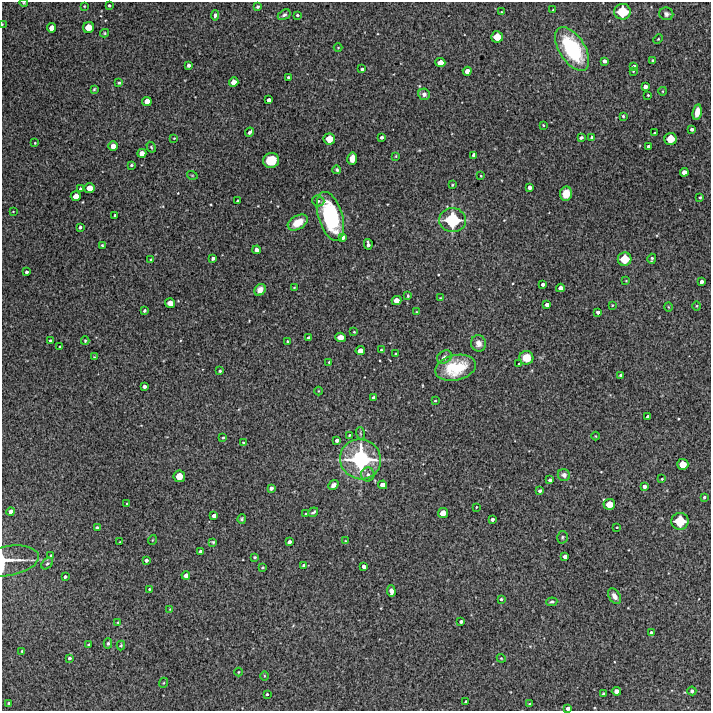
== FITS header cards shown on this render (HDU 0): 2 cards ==
NAXIS1  =                  709 /FITS: X Dimension
NAXIS2  =                  709 /FITS: Y Dimension

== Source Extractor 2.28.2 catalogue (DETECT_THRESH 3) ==
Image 709 x 709 px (HDU 0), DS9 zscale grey, 1 PNG px = 1 image px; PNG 713 x 713 px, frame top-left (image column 1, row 709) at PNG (2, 2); each listed source drawn as its Kron ellipse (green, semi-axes under 4 px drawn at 4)
Background 5430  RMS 270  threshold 803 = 3 sigma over >= 5 px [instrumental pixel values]
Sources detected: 204; all 204 listed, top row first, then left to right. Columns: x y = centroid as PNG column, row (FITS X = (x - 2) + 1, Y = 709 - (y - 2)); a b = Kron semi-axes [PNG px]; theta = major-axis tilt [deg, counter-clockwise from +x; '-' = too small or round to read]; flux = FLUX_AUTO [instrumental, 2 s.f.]
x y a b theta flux
24 3 4 3 - 1.5e+04
109 5 3 3 - 2.9e+04
84 6 3 2 - 1.1e+04
258 7 3 3 - 2.4e+04
553 10 3 3 - 1.5e+04
501 12 2 2 - 1.1e+04
623 12 8 7 - 5.6e+05
666 14 7 6 - 5.3e+04
215 15 5 3 - 3.6e+04
284 15 7 4 31 3.6e+04
297 15 4 3 - 2.5e+04
2 24 3 2 - 1.1e+04
88 27 5 5 - 2.3e+05
52 28 4 4 - 1.3e+05
105 33 4 4 - 2.0e+04
497 37 6 5 - 2.6e+05
658 39 5 3 - 1.6e+04
338 48 4 3 - 1.4e+04
572 49 24 13 -58 1.5e+06
604 61 4 3 - 5.5e+04
653 61 3 3 - 3.6e+04
440 63 5 4 - 1.5e+05
189 65 4 3 - 5.0e+04
634 66 3 3 - 3.5e+04
362 69 3 3 - 2.8e+04
467 71 4 4 - 1.1e+05
633 71 2 2 - 1.4e+04
288 77 3 3 - 2.3e+04
234 82 5 4 - 1.3e+05
119 83 3 3 - 2.3e+04
645 87 4 4 - 7.0e+04
94 89 4 3 - 2.0e+04
663 91 4 3 - 1.5e+04
424 94 6 5 - 5.2e+04
648 95 3 3 - 1.7e+04
269 100 4 4 - 7.7e+04
147 101 5 4 - 1.3e+05
697 112 8 4 80 1.8e+05
623 116 3 3 - 1.8e+04
543 125 3 2 - 1.3e+04
692 129 3 3 - 4.3e+04
250 132 5 3 - 4.6e+04
654 133 3 2 - 1.7e+04
381 137 3 3 - 4.2e+04
592 137 3 3 - 2.8e+04
174 138 4 3 - 1.2e+04
581 138 4 3 - 3.3e+04
329 139 6 5 - 2.6e+05
671 139 6 6 - 3.1e+05
35 143 3 2 - 1.4e+04
113 146 5 4 - 1.4e+05
648 146 3 3 - 4.6e+04
151 147 6 4 -60 2.1e+04
142 153 4 4 - 1.1e+05
474 155 4 4 - 6.5e+04
396 156 4 2 - 1.4e+04
352 158 6 5 - 1.5e+05
271 160 8 7 - 4.4e+05
131 165 3 3 - 2.5e+04
337 170 4 4 - 3.1e+04
684 172 4 4 - 9.8e+04
192 175 5 3 - 1.7e+04
481 176 3 2 - 1.4e+04
452 185 3 2 - 1.7e+04
529 187 4 4 - 7.3e+04
90 188 5 5 - 1.9e+05
80 189 3 3 - 2.7e+04
566 194 7 6 - 2.5e+05
76 196 5 5 - 1.6e+05
700 197 3 3 - 2.3e+04
238 201 3 3 - 3.4e+04
318 201 6 5 - 4.1e+04
13 212 3 2 - 1.0e+04
115 215 3 3 - 3.4e+04
330 216 25 12 -73 1.9e+06
453 220 13 12 - 1.0e+06
298 223 11 6 30 3.3e+05
80 227 3 3 - 4.0e+04
343 237 4 4 - 8.0e+04
368 244 5 3 - 5.6e+04
102 245 4 4 - 2.0e+04
257 250 4 4 - 6.3e+04
213 258 3 3 - 4.4e+04
151 259 4 3 - 1.6e+04
625 259 7 6 - 4.0e+05
652 259 5 3 - 2.9e+04
26 272 3 3 - 3.5e+04
626 281 4 2 - 1.1e+04
702 282 4 3 - 6.0e+04
543 284 3 3 - 4.7e+04
294 287 3 2 - 1.2e+04
560 288 4 4 - 9.1e+04
260 290 6 5 - 1.4e+05
408 296 4 3 - 1.9e+04
440 298 4 3 - 1.4e+04
397 300 5 4 - 1.5e+05
170 303 5 5 - 1.7e+05
547 305 4 3 - 6.4e+04
612 305 3 2 - 1.5e+04
696 306 4 3 - 1.5e+04
668 307 4 3 - 1.4e+04
144 311 3 3 - 2.9e+04
416 312 3 2 - 1.1e+04
598 312 3 3 - 4.8e+04
354 332 3 2 - 1.3e+04
340 337 5 5 - 1.8e+05
309 338 4 4 - 7.3e+04
50 341 3 3 - 3.1e+04
85 341 4 4 - 2.0e+04
287 341 3 2 - 1.3e+04
479 343 8 7 - 1.0e+05
60 347 3 2 - 2.5e+04
381 350 3 3 - 1.9e+04
360 351 5 4 - 1.3e+05
396 354 3 3 - 2.9e+04
94 357 4 3 - 1.5e+04
444 357 8 6 36 7.6e+04
526 358 7 7 - 2.2e+05
329 362 3 3 - 1.7e+04
519 364 3 3 - 2.5e+04
456 368 20 12 13 7.6e+05
220 371 3 3 - 2.4e+04
621 375 3 3 - 2.6e+04
144 386 4 3 - 5.4e+04
318 391 4 3 - 1.6e+04
374 398 4 4 - 7.1e+04
435 401 3 2 - 1.5e+04
648 417 4 4 - 6.9e+04
360 433 6 4 -72 2.3e+04
349 435 3 2 - 1.8e+04
596 436 4 3 - 1.2e+04
223 438 3 2 - 2.1e+04
337 440 3 3 - 5.3e+04
243 443 4 3 - 1.8e+04
361 459 21 20 - 2.0e+06
683 464 5 5 - 2.5e+05
368 474 7 6 - 6.6e+04
564 475 6 5 - 7.5e+04
179 476 6 5 - 2.6e+05
662 479 3 2 - 1.7e+04
550 480 4 3 - 4.7e+04
333 485 5 4 - 7.0e+04
382 485 4 4 - 1.2e+05
644 486 4 4 - 6.3e+04
271 488 4 3 - 4.9e+04
540 491 3 3 - 3.9e+04
704 497 3 3 - 2.7e+04
127 503 3 2 - 1.1e+04
609 504 6 5 - 2.4e+05
476 507 2 2 - 1.2e+04
11 512 4 4 - 8.7e+04
313 512 5 3 - 2.9e+04
443 513 5 5 - 1.7e+05
306 514 3 2 - 2.2e+04
214 516 4 4 - 7.5e+04
242 519 5 4 - 2.9e+04
492 519 4 3 - 5.1e+04
680 521 8 8 - 5.4e+05
97 527 3 2 - 2.2e+04
617 527 3 2 - 1.4e+04
562 537 6 5 - 3.4e+04
152 540 5 3 - 1.3e+04
345 541 3 2 - 1.3e+04
120 542 3 2 - 1.6e+04
213 542 4 3 - 2.2e+04
289 542 4 3 - 5.7e+04
201 552 4 4 - 7.6e+04
51 555 3 2 - 1.7e+04
565 556 4 4 - 8.3e+04
255 557 3 3 - 2.4e+04
146 560 3 3 - 4.5e+04
8 561 32 15 10 3.2e+05
47 564 6 4 47 3.0e+04
304 565 4 4 - 3.5e+04
262 567 3 3 - 2.5e+04
364 567 4 4 - 7.3e+04
186 576 4 4 - 9.2e+04
65 577 3 3 - 3.4e+04
149 589 3 3 - 1.9e+04
391 591 6 4 -87 6.3e+04
614 596 8 5 -57 9.2e+04
501 599 3 3 - 2.7e+04
552 602 5 4 - 3.4e+04
170 609 3 2 - 1.1e+04
118 622 3 2 - 1.5e+04
461 622 3 3 - 4.6e+04
651 632 4 3 - 2.6e+04
108 643 5 4 - 2.8e+04
88 644 3 2 - 1.8e+04
121 645 5 4 - 2.2e+04
22 651 3 2 - 1.6e+04
69 658 4 3 - 3.5e+04
501 658 4 3 - 1.5e+04
238 672 4 3 - 1.4e+04
264 676 5 3 - 1.6e+04
163 683 5 3 - 1.7e+04
616 691 4 4 - 7.3e+04
692 691 4 4 - 3.5e+04
267 694 3 3 - 2.2e+04
604 694 3 3 - 4.7e+04
466 702 3 3 - 4.0e+04
9 703 3 2 - 2.2e+04
530 704 4 3 - 1.7e+04
568 708 4 3 - 6.2e+04
At the frame edge (FLAGS 8, measured only in part): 4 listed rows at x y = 24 3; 2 24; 8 561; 568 708